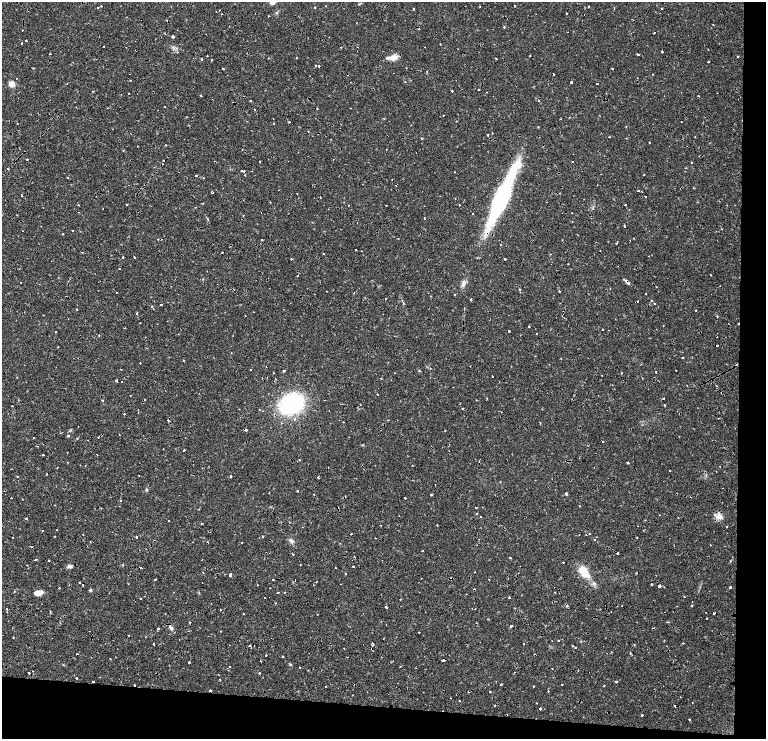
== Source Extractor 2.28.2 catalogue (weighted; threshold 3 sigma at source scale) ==
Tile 12 of 4 x 3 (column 4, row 3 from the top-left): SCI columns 4869-6396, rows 134-1607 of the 6634 x 4695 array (HDU 1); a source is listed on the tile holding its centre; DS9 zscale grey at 2 x 2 block average (1 PNG px = mean of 2 x 2 image px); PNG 768 x 741 px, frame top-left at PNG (2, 2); no overlay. Shown black and unused: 9% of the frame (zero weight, under 2 of 4 exposures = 5% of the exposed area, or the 3 px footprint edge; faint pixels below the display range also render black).
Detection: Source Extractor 2.28.2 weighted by HDU 2 'WHT'; one run over the whole footprint, this tile lists its part. Background 0.0253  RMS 0.0041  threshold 0.0185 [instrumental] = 3 sigma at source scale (4.5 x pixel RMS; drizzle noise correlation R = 1.50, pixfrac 1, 0.0396/0.0396 arcsec/px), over >= 5 px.
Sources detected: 450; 2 inside a brighter object's white glare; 58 cosmic-ray / hot-pixel residue — not listed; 4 inside a brighter listed object's ellipse — not listed separately; the other 386 listed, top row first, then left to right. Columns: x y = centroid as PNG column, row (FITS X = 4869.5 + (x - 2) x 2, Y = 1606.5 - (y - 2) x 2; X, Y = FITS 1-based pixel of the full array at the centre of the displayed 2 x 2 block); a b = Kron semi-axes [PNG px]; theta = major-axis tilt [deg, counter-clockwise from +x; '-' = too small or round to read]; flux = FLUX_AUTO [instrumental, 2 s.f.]
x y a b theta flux
272 2 7 5 10 3.9
101 6 2 2 - 0.79
515 6 2 2 - 0.74
588 6 3 2 - 0.39
98 7 2 2 - 1.3
480 7 2 2 - 0.86
315 8 2 2 - 1.3
662 8 2 2 - 2.1
413 9 2 2 - 1.2
220 10 2 2 - 0.54
268 16 2 2 - 1.3
167 20 3 2 - 1.1
713 25 2 2 - 0.76
504 27 2 2 - 2.1
567 32 2 2 - 0.3
654 32 3 2 - 0.47
173 36 2 2 - 6
26 40 2 2 - 2.5
22 43 2 2 - 1.5
440 44 2 2 - 0.8
126 47 2 2 - 0.34
341 47 2 2 - 0.36
425 47 2 2 - 0.36
708 49 2 2 - 0.3
662 51 2 2 - 2.9
177 52 2 2 - 1.7
50 53 2 2 - 3
638 54 3 2 - 3.2
530 55 2 2 - 0.92
207 56 2 2 - 0.79
737 56 2 2 - 0.99
393 57 11 6 14 7.6
296 58 2 2 - 0.4
496 58 2 2 - 3.7
202 59 2 2 - 3.7
211 60 2 2 - 0.82
708 62 2 2 - 3
315 65 2 2 - 1.9
319 66 2 2 - 2.2
406 67 2 2 - 0.42
34 68 3 2 - 0.59
613 68 2 2 - 0.83
223 69 2 2 - 3.4
426 71 2 2 - 1.7
394 73 2 2 - 0.59
553 74 2 2 - 0.98
653 74 2 2 - 0.59
16 78 2 2 - 0.64
130 80 2 2 - 1.4
405 82 2 2 - 0.7
571 82 2 2 - 8.4
67 83 2 2 - 0.69
12 84 7 6 - 5.3
597 84 2 2 - 1.5
479 89 2 2 - 2.6
93 91 2 2 - 0.93
452 91 2 2 - 3
129 93 2 2 - 2.1
201 95 2 2 - 0.7
699 96 2 2 - 0.59
538 100 2 2 - 0.67
250 101 2 2 - 3.3
74 102 2 2 - 1.7
76 107 2 2 - 0.29
165 107 2 2 - 1.4
108 108 2 2 - 0.55
350 108 2 2 - 1.2
255 109 2 2 - 0.73
443 115 2 2 - 1.2
186 116 2 2 - 0.38
273 118 2 2 - 1.3
384 118 3 2 - 0.64
247 121 2 2 - 0.34
289 122 2 2 - 0.75
274 124 2 2 - 1.1
538 127 2 2 - 0.91
112 129 2 2 - 0.35
492 133 2 2 - 0.37
488 135 2 2 - 4.1
609 137 2 2 - 2.2
695 137 2 2 - 1.2
421 138 2 2 - 1.3
649 142 2 2 - 1.5
165 145 2 2 - 1
386 150 2 2 - 0.59
123 151 2 2 - 0.58
27 159 2 2 - 2
259 161 2 2 - 2.3
572 162 2 2 - 1
691 162 2 2 - 0.76
8 169 2 2 - 3.5
242 171 2 2 - 0.73
244 171 2 2 - 2.7
252 171 2 2 - 0.5
455 172 2 2 - 1.5
245 175 2 2 - 0.53
196 176 2 2 - 5.7
68 178 2 2 - 0.86
693 188 2 2 - 1.7
638 191 2 2 - 2.9
212 193 2 2 - 2.4
297 194 2 2 - 0.41
21 195 2 2 - 2
499 197 70 10 69 93
645 197 2 2 - 1.6
455 199 2 2 - 0.33
270 202 2 2 - 0.47
127 204 2 2 - 0.66
78 205 2 2 - 4.2
348 205 2 2 - 0.34
386 205 2 2 - 2.7
459 205 2 2 - 1.1
625 205 2 2 - 0.6
572 213 2 2 - 0.45
473 214 2 2 - 2.5
243 215 2 2 - 0.5
424 218 2 2 - 1.1
208 220 4 2 - 1.2
572 222 2 2 - 0.54
624 225 3 3 - 1
72 231 2 2 - 2.3
62 234 3 2 - 0.43
398 238 2 2 - 1
634 238 2 2 - 0.57
261 239 2 2 - 1.2
617 241 2 2 - 0.9
616 243 2 2 - 0.63
500 245 2 2 - 0.38
356 250 2 2 - 2.4
600 250 2 2 - 5.3
362 251 2 2 - 0.55
222 252 2 2 - 0.84
324 254 2 2 - 1.1
649 256 2 2 - 0.38
123 257 2 2 - 1.7
134 257 2 2 - 1.6
291 259 2 2 - 1.4
505 259 2 2 - 1.9
207 271 2 2 - 0.43
711 275 2 2 - 1.2
623 279 2 2 - 0.59
626 281 3 2 - 4.9
21 282 2 2 - 0.99
98 282 2 2 - 0.47
463 283 9 5 70 3.8
628 283 4 2 - 2.1
519 289 2 2 - 3.9
559 291 2 2 - 1.4
117 292 2 2 - 1.4
646 293 2 2 - 1.4
454 294 2 2 - 1
471 300 3 2 - 0.84
651 300 2 2 - 0.99
637 301 2 2 - 4.9
403 303 3 2 - 0.72
161 304 2 2 - 1
654 304 2 2 - 1.7
152 306 3 2 - 2
464 308 3 2 - 0.98
76 309 2 2 - 1.5
696 310 2 2 - 0.92
137 313 3 2 - 1.2
43 315 2 2 - 1
717 316 2 2 - 0.86
663 325 2 2 - 0.46
529 327 2 2 - 3.4
603 329 2 2 - 4.6
509 331 2 2 - 3.5
56 332 2 2 - 0.38
179 334 2 2 - 0.6
537 334 2 2 - 0.57
99 335 2 2 - 1.2
233 335 2 2 - 0.51
717 345 2 2 - 2.8
58 347 2 2 - 0.74
683 357 3 2 - 0.62
561 359 2 2 - 0.4
183 360 2 2 - 0.47
140 363 2 2 - 2.4
121 369 2 2 - 1.9
250 370 2 2 - 1.6
676 370 2 2 - 0.56
284 371 3 2 - 0.79
419 371 3 3 - 0.65
656 372 2 2 - 2.2
273 373 2 2 - 0.7
621 373 2 2 - 1.1
492 376 2 2 - 2.1
17 377 2 2 - 0.82
381 378 2 2 - 2.1
116 381 2 2 - 12
121 381 2 2 - 1.5
716 385 2 2 - 1.4
453 387 2 2 - 0.47
721 393 2 2 - 1.6
377 394 2 2 - 0.57
130 396 2 2 - 2.2
664 398 2 2 - 1
102 400 2 2 - 1.3
292 403 17 14 12 110
664 405 2 2 - 1.7
12 406 2 2 - 2
462 408 3 2 - 0.58
260 410 2 2 - 0.43
263 411 2 2 - 0.37
138 412 2 2 - 0.58
501 412 2 2 - 0.74
124 414 2 2 - 1.2
718 418 2 2 - 3.8
294 419 2 2 - 1.8
168 420 3 2 - 1.6
343 422 2 2 - 0.49
540 422 3 2 - 0.57
78 426 2 2 - 0.33
246 430 2 2 - 2.8
68 436 2 2 - 6.2
33 437 2 2 - 0.76
98 437 2 2 - 3.1
77 438 2 2 - 1.1
603 441 2 2 - 2.9
37 446 3 2 - 0.44
163 449 2 2 - 0.38
184 450 2 2 - 0.88
43 455 2 2 - 1.7
299 460 2 2 - 0.93
628 462 2 2 - 1.3
412 465 2 2 - 0.5
85 466 2 2 - 0.63
670 471 2 2 - 0.76
46 474 2 2 - 0.55
139 475 2 2 - 0.89
231 476 2 2 - 14
18 477 2 2 - 0.61
318 477 3 2 - 0.93
297 491 2 2 - 0.73
269 493 2 2 - 0.38
431 494 2 2 - 7.8
566 494 3 2 - 2.4
11 498 2 2 - 0.38
405 498 2 2 - 1.9
22 499 2 2 - 0.56
120 501 2 2 - 2.1
579 505 2 2 - 1.3
476 507 2 2 - 3.1
101 508 2 2 - 0.64
199 509 2 2 - 0.46
477 514 2 2 - 0.78
659 515 2 2 - 0.35
480 516 2 2 - 0.49
718 516 5 5 - 9.2
26 518 2 2 - 2
678 518 2 2 - 0.39
168 520 2 2 - 0.49
201 523 2 2 - 1.5
381 525 2 2 - 0.7
437 525 2 2 - 1.3
42 530 2 2 - 1.3
56 530 2 2 - 2.2
83 534 2 2 - 0.57
351 534 2 2 - 1.1
590 534 2 2 - 2.5
54 536 2 2 - 0.83
13 537 2 2 - 1.6
136 537 2 2 - 5.5
637 537 2 2 - 1.5
375 538 2 2 - 0.47
595 539 2 2 - 1.5
290 540 6 4 -43 2.6
90 542 2 2 - 1.9
242 542 2 2 - 0.94
422 550 2 2 - 0.87
617 553 2 2 - 4.5
293 554 2 2 - 0.49
354 557 2 2 - 1
510 557 2 2 - 0.91
35 560 2 2 - 5.9
49 560 2 2 - 2.7
730 561 2 2 - 1.7
563 562 2 2 - 0.81
300 565 2 2 - 0.76
70 566 6 4 -11 3.2
353 566 2 2 - 2.5
140 568 3 2 - 3
335 568 2 2 - 0.34
475 572 2 2 - 0.77
584 572 14 8 -49 17
203 573 2 2 - 0.72
636 573 2 2 - 0.62
346 574 2 2 - 0.8
230 575 2 2 - 95
155 579 2 2 - 2.2
273 579 2 2 - 1.1
489 579 2 2 - 1.4
295 580 2 2 - 2.1
317 581 2 2 - 0.59
79 583 2 2 - 2.6
82 585 2 2 - 2.1
257 585 2 2 - 0.39
313 585 2 2 - 0.48
652 585 2 2 - 3
659 586 2 2 - 10
730 587 2 2 - 2.8
59 588 2 2 - 0.6
270 588 2 2 - 0.46
90 590 4 3 - 1.2
278 592 3 2 - 1.7
284 592 2 2 - 0.5
555 592 2 2 - 1.2
38 593 8 5 9 8.2
466 594 2 2 - 0.55
509 597 2 2 - 5.6
140 598 2 2 - 0.45
265 598 2 2 - 1.3
275 603 2 2 - 0.45
691 606 2 2 - 1
386 607 2 2 - 4.2
7 609 2 2 - 0.65
475 609 2 2 - 0.49
220 610 2 2 - 1.2
51 611 2 2 - 1
7 612 3 2 - 0.58
611 612 2 2 - 0.42
705 612 2 2 - 0.43
714 613 2 2 - 5.7
243 614 2 2 - 2.2
317 614 2 2 - 0.47
706 618 2 2 - 1.5
488 619 2 2 - 0.69
667 622 4 2 - 0.77
60 623 2 2 - 0.44
511 626 2 2 - 6.4
171 627 9 4 -47 2.9
158 629 2 2 - 1.7
221 631 2 2 - 0.42
419 632 2 2 - 1.4
128 635 2 2 - 0.86
13 637 2 2 - 0.54
383 638 2 2 - 0.5
558 640 2 2 - 1.9
683 643 2 2 - 1.3
154 644 2 2 - 3.6
373 644 4 2 - 2.4
524 644 2 2 - 0.41
229 645 2 2 - 0.36
249 645 2 2 - 1.8
254 645 2 2 - 1.9
634 645 2 2 - 0.44
573 646 2 2 - 1.3
344 648 2 2 - 0.6
576 648 2 2 - 0.89
612 652 2 2 - 0.92
630 653 2 2 - 1.5
266 656 2 2 - 3.4
283 657 2 2 - 2
110 659 2 2 - 1.1
443 660 3 2 - 8.4
261 661 2 2 - 0.59
189 662 2 2 - 30
290 664 3 3 - 0.9
230 666 2 2 - 3.5
400 666 2 2 - 0.68
300 667 2 2 - 1.7
416 668 2 2 - 0.53
313 669 2 2 - 0.33
578 670 2 2 - 1.9
259 673 2 2 - 2.5
77 678 2 2 - 4
220 679 2 2 - 0.43
616 681 2 2 - 2.5
501 684 2 2 - 0.99
134 685 2 2 - 2.2
562 685 2 2 - 0.9
325 686 2 2 - 4
533 686 2 2 - 1
604 686 2 2 - 0.44
210 690 2 2 - 2
548 691 2 2 - 0.83
490 692 2 2 - 2.9
680 697 2 2 - 0.31
451 698 2 2 - 0.31
460 701 2 2 - 1
537 703 2 2 - 0.45
675 706 3 2 - 1.3
540 709 2 2 - 3.8
642 715 2 2 - 4.1
689 719 2 2 - 2.3
Overlapping masked pixels (flux is a lower limit): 16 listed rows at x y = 167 20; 8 169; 244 171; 196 176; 626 281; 628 283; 637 301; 721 393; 168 420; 246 430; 476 507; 718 516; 617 553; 443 660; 134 685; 675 706
Isophote crosses this tile's border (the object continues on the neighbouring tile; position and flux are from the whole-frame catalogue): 1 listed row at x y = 272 2
Diffuse or blended objects may show on this block-average render without a row.